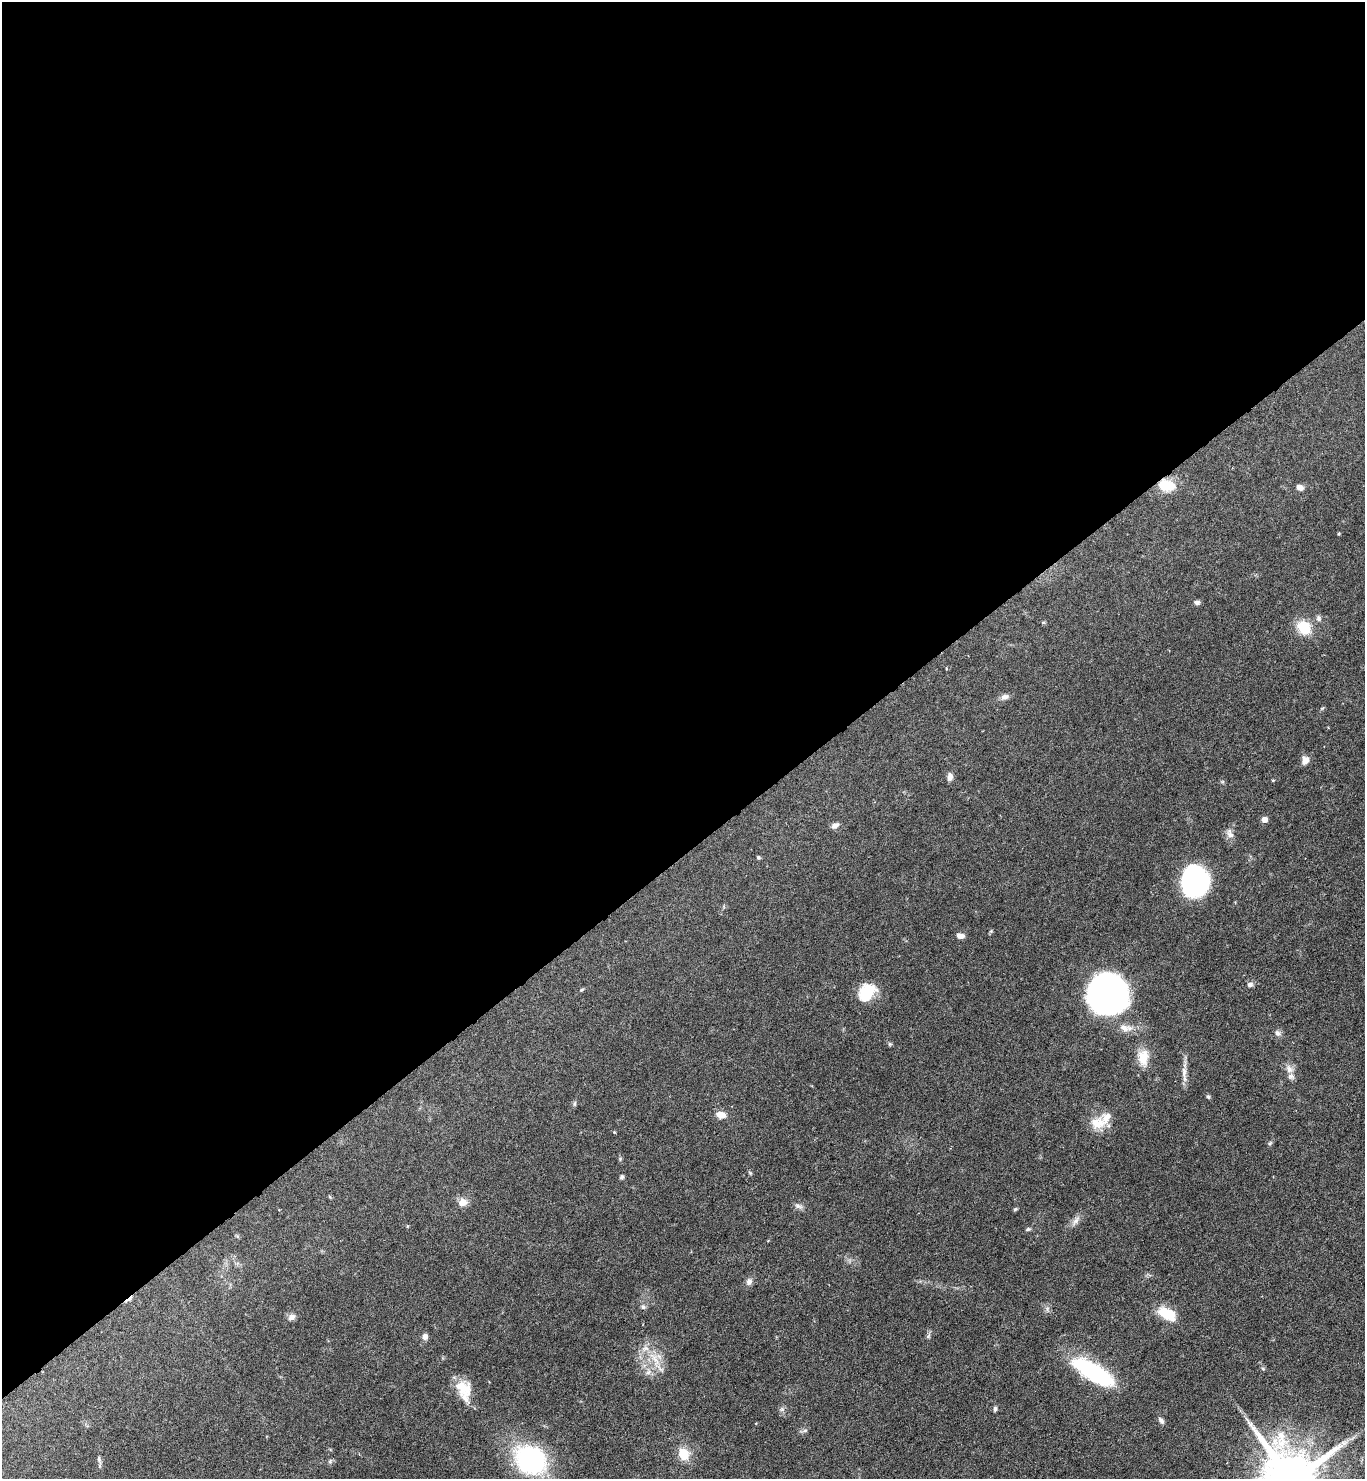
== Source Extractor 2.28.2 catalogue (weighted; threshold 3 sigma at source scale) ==
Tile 2 of 4 x 4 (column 2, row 1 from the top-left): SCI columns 1661-3023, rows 4434-5910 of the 5906 x 5911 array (HDU 1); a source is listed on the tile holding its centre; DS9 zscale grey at full resolution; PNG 1367 x 1481 px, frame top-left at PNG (2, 2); no overlay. Shown black and unused: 58% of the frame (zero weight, under 4 of 7 exposures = <1% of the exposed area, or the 3 px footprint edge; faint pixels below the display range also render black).
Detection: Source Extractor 2.28.2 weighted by HDU 2 'WHT'; one run over the whole footprint, this tile lists its part. Background 0.0625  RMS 0.0028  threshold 0.0115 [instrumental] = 3 sigma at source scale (4.09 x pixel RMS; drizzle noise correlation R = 1.36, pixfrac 0.8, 0.05/0.05 arcsec/px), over >= 5 px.
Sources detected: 62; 1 inside a brighter object's white glare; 1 cosmic-ray / hot-pixel residue — not listed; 1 inside a brighter listed object's ellipse — not listed separately; the other 59 listed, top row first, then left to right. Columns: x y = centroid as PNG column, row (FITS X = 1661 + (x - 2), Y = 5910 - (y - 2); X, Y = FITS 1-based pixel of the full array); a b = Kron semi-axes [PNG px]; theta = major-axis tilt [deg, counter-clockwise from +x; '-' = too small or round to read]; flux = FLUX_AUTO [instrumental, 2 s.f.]
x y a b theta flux
1166 485 19 12 -10 6.1
1300 487 8 6 -25 1.4
1197 602 7 6 - 0.68
1319 618 8 7 - 0.81
1304 627 18 14 -54 6.9
1005 697 12 7 22 1.2
1305 760 10 8 81 1.7
950 777 10 6 81 1.2
1273 780 4 3 - 0.25
1264 819 5 5 - 2.1
835 826 9 6 31 1.2
1230 834 13 8 -67 1.5
758 857 4 4 - 0.37
1194 880 27 25 50 35
960 936 8 5 -5 1.3
1250 984 8 6 16 0.8
581 990 6 4 31 0.3
866 992 19 14 51 8.6
1108 995 34 33 - 98
1124 1028 17 9 -23 2.4
1278 1033 9 7 -43 0.93
890 1044 6 4 -44 0.36
1143 1058 21 14 90 4.5
1289 1069 13 9 -52 1.9
1184 1072 19 7 -85 2
1208 1097 6 5 - 0.44
575 1103 8 4 89 0.43
721 1115 10 7 -9 2.5
1097 1123 21 16 5 4.6
614 1132 4 3 - 0.22
1270 1143 6 4 45 0.38
620 1159 5 5 - 0.31
750 1173 7 4 -45 0.32
622 1177 5 4 - 0.54
462 1202 11 9 21 2.3
798 1206 10 6 -23 0.94
1015 1209 6 4 44 0.34
1076 1220 12 6 52 1.3
407 1226 5 3 - 0.23
1028 1229 7 4 11 0.43
749 1281 9 7 80 1.1
643 1307 7 6 - 0.68
1167 1314 18 10 -29 8
292 1317 9 7 33 1.3
929 1336 9 4 80 0.54
425 1337 6 6 - 1.3
655 1359 30 8 -59 4.2
1263 1369 5 5 - 0.37
648 1372 7 6 - 0.89
1094 1372 47 16 -32 27
463 1389 23 18 -56 5.9
782 1409 6 6 - 0.63
995 1409 7 4 83 0.51
1161 1421 9 5 -56 0.83
805 1430 7 4 2 0.48
684 1454 14 11 -72 4.5
99 1460 11 5 -76 0.69
530 1460 28 24 -25 42
330 1461 7 4 46 0.45
Overlapping masked pixels (flux is a lower limit): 1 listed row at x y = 1166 485